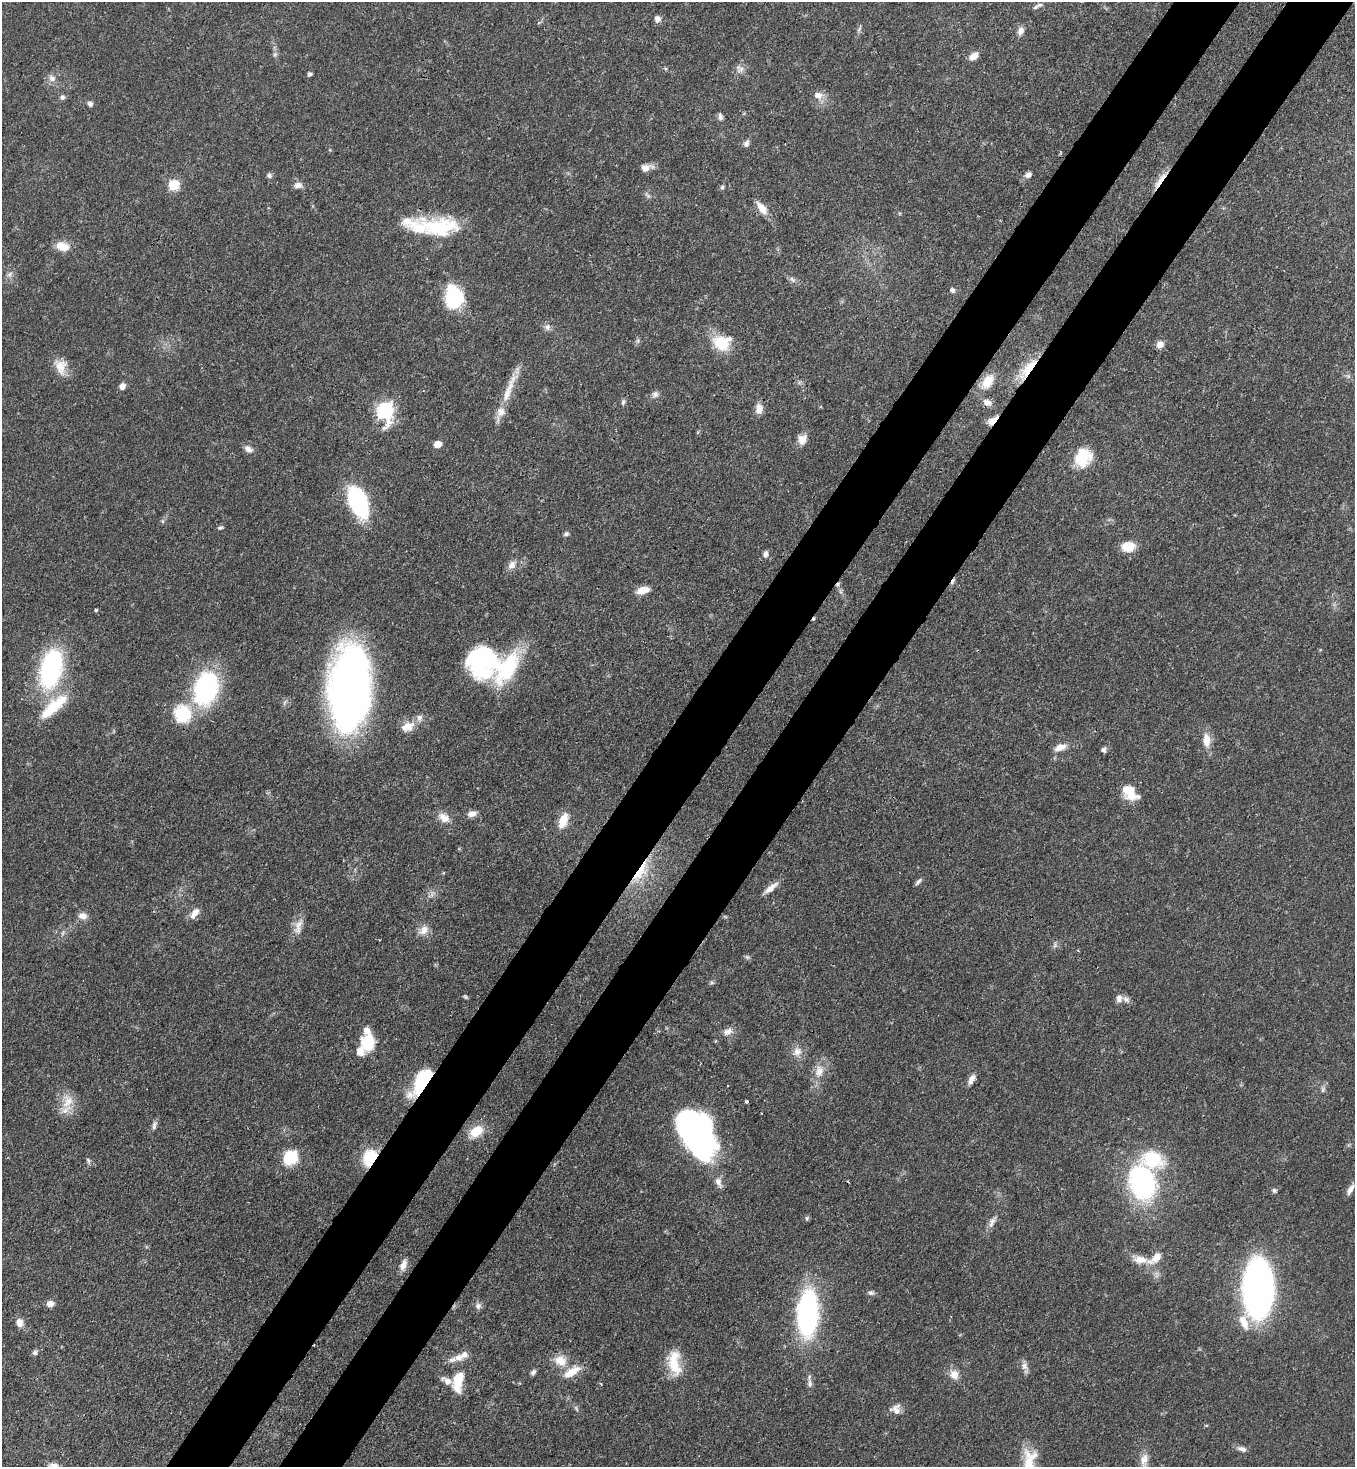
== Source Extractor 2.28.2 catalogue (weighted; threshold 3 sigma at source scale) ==
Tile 10 of 4 x 4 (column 2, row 3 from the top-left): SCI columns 1717-3069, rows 1526-2990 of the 6001 x 5979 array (HDU 1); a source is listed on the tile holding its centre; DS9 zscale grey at full resolution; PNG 1357 x 1469 px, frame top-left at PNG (2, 2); no overlay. Shown black and unused: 10% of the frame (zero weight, under 3 of 4 exposures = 7% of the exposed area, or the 3 px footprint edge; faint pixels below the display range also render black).
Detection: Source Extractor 2.28.2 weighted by HDU 2 'WHT'; one run over the whole footprint, this tile lists its part. Background 0.0679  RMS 0.0035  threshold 0.0158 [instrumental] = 3 sigma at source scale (4.5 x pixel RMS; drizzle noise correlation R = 1.50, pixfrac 1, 0.05/0.05 arcsec/px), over >= 5 px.
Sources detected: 147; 1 inside a brighter object's white glare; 5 cosmic-ray / hot-pixel residue — not listed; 14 inside a brighter listed object's ellipse — not listed separately; the other 127 listed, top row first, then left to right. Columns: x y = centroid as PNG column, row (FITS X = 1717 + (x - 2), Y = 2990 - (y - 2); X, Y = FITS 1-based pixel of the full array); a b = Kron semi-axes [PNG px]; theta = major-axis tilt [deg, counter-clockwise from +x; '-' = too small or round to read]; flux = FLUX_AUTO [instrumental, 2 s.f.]
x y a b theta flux
1039 5 10 6 16 1.2
657 19 8 7 - 1.7
859 29 9 5 63 0.83
1021 31 12 8 77 1.9
275 55 7 5 70 0.87
974 56 11 7 36 2.8
740 69 13 10 -48 2.1
310 74 5 4 - 0.71
52 78 10 9 - 2
818 95 11 8 -7 2.8
62 97 7 6 - 1.1
90 104 7 6 - 1
720 116 10 6 -85 1.2
746 143 10 6 70 1.2
646 167 14 7 9 2.7
269 175 7 7 - 0.89
1028 175 8 6 34 1.8
1160 180 30 6 56 3.9
173 185 6 6 - 22
298 185 11 8 4 1.8
722 187 6 5 - 0.69
762 208 18 8 -52 4.1
439 227 52 23 -4 24
63 246 18 11 -16 4.5
10 274 10 6 52 1.3
792 279 11 5 -45 1.2
952 290 7 6 - 0.98
454 297 24 18 90 21
547 327 9 8 - 1.5
721 343 23 17 -37 10
1160 344 9 8 - 2.3
61 367 21 15 -76 5.3
1028 369 39 11 52 9.3
1348 376 5 5 - 0.72
988 382 23 13 55 6.2
122 386 8 6 50 1.9
509 388 54 9 68 8.1
655 394 9 8 - 1.4
623 402 7 6 - 0.83
987 402 12 8 -26 2.2
759 409 13 9 90 2.6
385 410 9 7 87 96
992 421 14 6 42 3.2
802 439 13 11 79 3
437 444 5 5 - 5.2
248 449 11 8 -36 2
1083 457 19 16 63 13
358 502 27 14 -66 46
162 521 6 4 -89 0.53
220 528 7 4 6 0.62
566 534 6 5 - 0.86
1128 546 15 11 4 6.1
765 554 9 6 82 1.3
512 565 13 9 56 2.4
643 590 12 7 13 4.8
96 610 4 3 - 0.5
482 661 35 30 65 50
51 669 31 16 77 68
206 688 32 22 73 52
350 688 73 34 88 230
53 707 42 13 42 15
182 714 22 20 -76 16
407 727 20 12 23 4.8
1206 741 18 9 -86 4.6
1060 747 16 8 21 3.3
1104 750 7 6 - 0.9
1131 795 20 11 -8 5.7
472 814 11 7 12 2.1
444 818 17 11 -34 3.6
563 821 18 9 69 6.3
641 872 42 12 58 13
918 881 12 4 45 0.9
771 888 20 6 38 3.1
195 913 16 8 55 3
83 916 13 10 -7 2.3
298 926 24 10 72 3.7
424 930 15 11 48 3
63 933 8 4 54 0.79
1055 945 8 5 82 0.89
747 957 6 5 - 0.66
712 983 7 4 0 0.59
465 997 7 4 -45 0.51
1119 998 11 8 -84 1.8
728 1032 14 9 21 2.4
368 1043 20 16 86 11
797 1051 14 11 53 3.1
819 1071 18 12 80 4.6
971 1079 13 6 62 2.1
421 1082 34 13 57 22
1323 1089 9 5 73 1
68 1101 23 16 79 6.7
746 1101 3 3 - 1.4
154 1126 11 5 78 1.2
476 1131 18 12 37 6.8
696 1134 42 25 -64 130
290 1157 15 12 41 13
370 1158 14 10 66 17
88 1161 10 4 -67 0.74
718 1182 15 7 -67 2.2
1142 1183 30 22 -75 64
1350 1189 15 6 60 1.9
1274 1190 6 6 - 0.75
807 1218 6 6 - 0.6
992 1222 19 6 64 2.2
1155 1258 23 10 38 4.7
403 1265 14 7 71 2.6
1258 1289 37 19 86 250
871 1293 8 6 0 0.93
50 1304 9 7 7 2.1
478 1306 9 9 - 1.5
808 1313 34 14 87 94
19 1323 10 8 -84 2.7
35 1352 6 6 - 0.96
452 1360 15 7 11 2.2
560 1361 19 15 -24 5.6
674 1363 34 15 -83 11
1024 1366 11 8 -64 2
533 1372 8 5 57 1
572 1372 22 9 31 6.4
954 1374 14 12 -66 3.4
458 1381 26 12 81 9
810 1384 11 7 -90 1.5
576 1408 10 4 -57 0.68
896 1410 13 13 - 2.9
1242 1449 12 6 -18 1.5
1144 1460 20 9 80 3.3
53 1465 13 7 -6 2.1
Overlapping masked pixels (flux is a lower limit): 9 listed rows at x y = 1160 180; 762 208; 1028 369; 385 410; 992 421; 350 688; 641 872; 421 1082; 370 1158
Isophote crosses this tile's border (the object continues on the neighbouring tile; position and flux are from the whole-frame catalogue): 1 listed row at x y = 53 1465